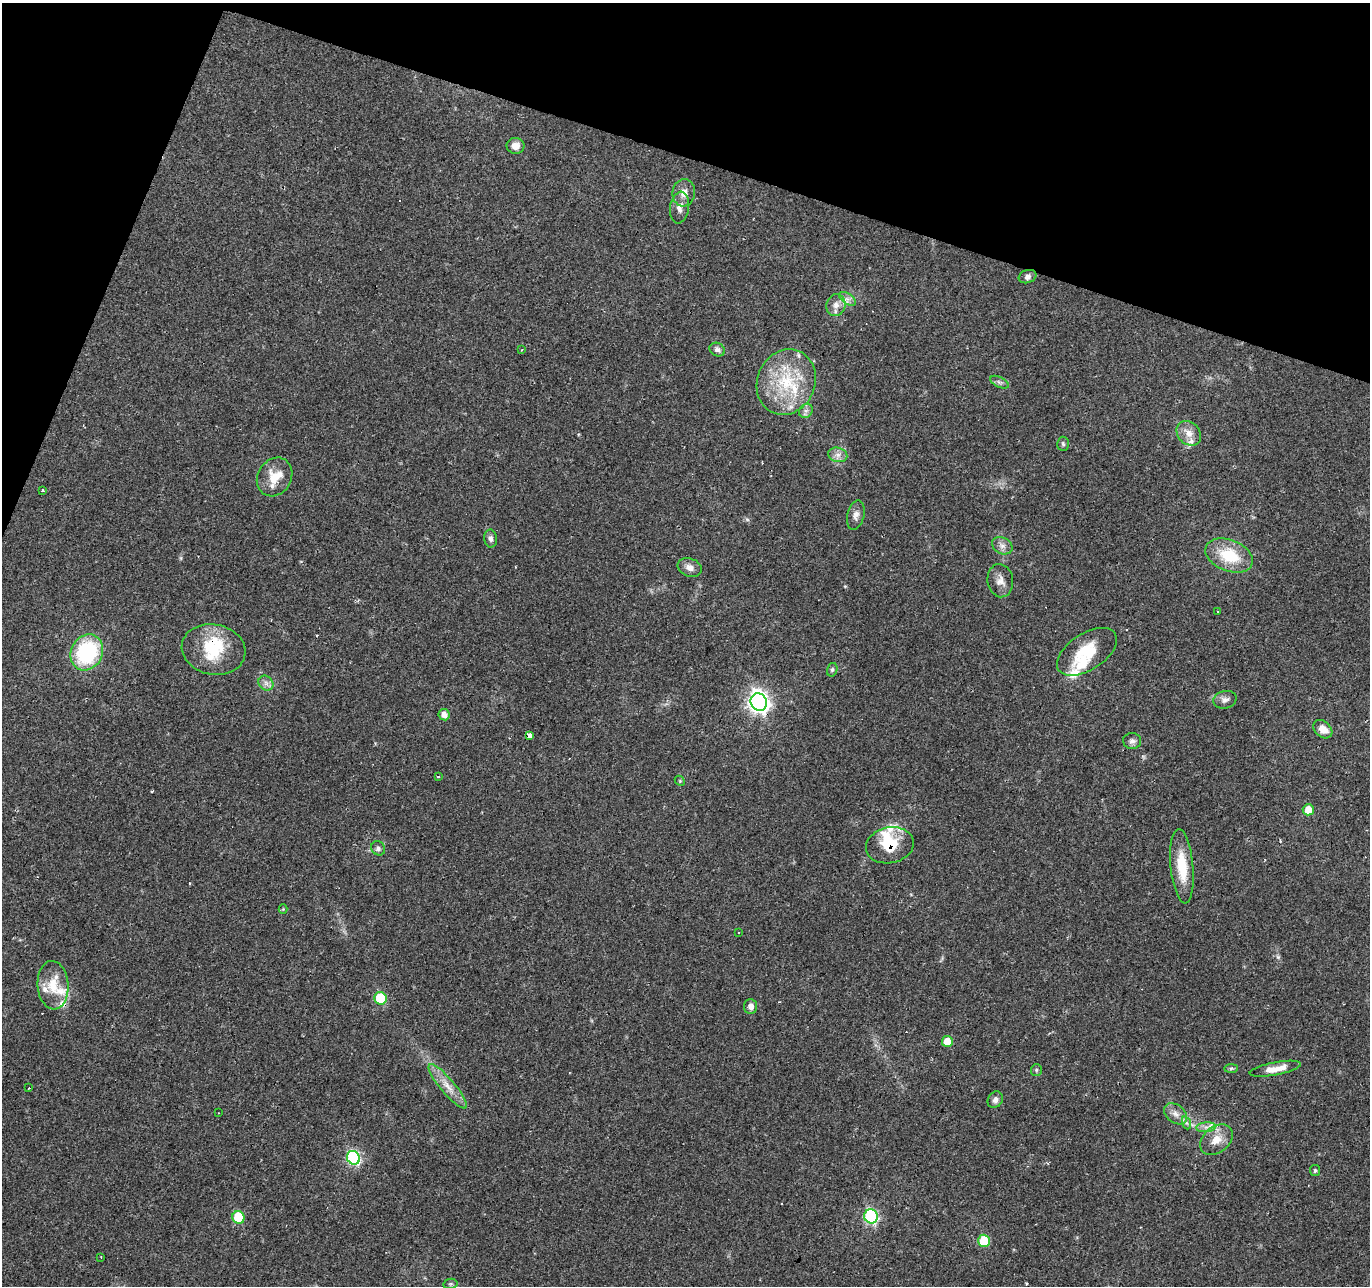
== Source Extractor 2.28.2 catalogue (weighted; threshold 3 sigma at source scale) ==
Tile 2 of 4 x 4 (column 2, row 1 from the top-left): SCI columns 1369-2736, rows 4060-5343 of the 5474 x 5616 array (HDU 1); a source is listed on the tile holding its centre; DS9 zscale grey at full resolution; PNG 1372 x 1288 px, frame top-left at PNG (2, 3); each listed source drawn as its Kron ellipse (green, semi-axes under 4 px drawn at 4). Shown black and unused: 16% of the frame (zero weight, under 2 of 3 exposures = <1% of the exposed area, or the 3 px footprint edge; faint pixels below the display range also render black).
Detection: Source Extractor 2.28.2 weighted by HDU 2 'WHT'; one run over the whole footprint, this tile lists its part. Background 0.066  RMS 0.0056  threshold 0.025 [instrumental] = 3 sigma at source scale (4.5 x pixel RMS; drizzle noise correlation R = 1.50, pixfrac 1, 0.0396/0.0396 arcsec/px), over >= 5 px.
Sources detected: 87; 9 cosmic-ray / hot-pixel residue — neither listed nor drawn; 14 inside a brighter listed object's ellipse — not listed separately; the other 64 listed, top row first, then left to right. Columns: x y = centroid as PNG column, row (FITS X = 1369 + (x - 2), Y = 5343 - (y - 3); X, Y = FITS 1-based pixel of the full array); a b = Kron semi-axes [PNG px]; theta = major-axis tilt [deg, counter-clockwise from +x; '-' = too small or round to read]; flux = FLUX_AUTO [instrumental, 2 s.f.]
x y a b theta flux
515 146 9 8 - 4.1
684 193 14 11 83 4.5
680 208 16 9 81 4.1
1027 277 9 6 19 2.1
847 299 9 5 -35 2.3
836 305 11 9 78 4.2
522 350 3 3 - 1.4
717 350 8 6 -27 2.3
786 382 33 29 67 35
999 382 10 5 -26 1.7
806 411 7 6 - 1.8
1189 433 13 11 -46 5.4
1063 444 7 5 -86 1.1
838 455 10 7 -14 2.8
275 477 20 16 58 12
42 490 3 3 - 0.81
856 515 15 8 76 3.3
491 539 9 6 -81 1.9
1002 546 11 8 -27 3
1229 556 25 15 -21 22
690 567 12 9 -19 3.3
1000 581 16 13 -81 4.5
1217 611 3 3 - 0.8
214 650 32 25 -11 25
87 652 18 15 61 52
1087 652 34 18 33 20
832 670 7 5 75 1.1
266 683 8 6 -46 2.1
1225 700 12 8 14 2.8
759 702 9 8 - 310
444 715 6 5 - 3.8
1323 729 11 7 -42 5
529 736 4 3 - 21
1132 741 9 8 - 2
438 777 4 3 - 1.7
680 781 6 4 -47 0.64
1308 810 5 5 - 6.1
890 845 24 18 12 17
378 848 7 6 - 1.7
1182 866 37 11 -85 17
283 909 4 4 - 0.54
738 932 2 2 - 0.48
53 985 24 15 -86 13
380 998 6 6 - 27
751 1006 7 6 - 2.8
947 1041 5 5 - 8.7
1231 1068 7 4 1 0.99
1275 1069 26 6 11 7.5
1036 1070 6 5 - 0.87
448 1086 28 7 -50 7.4
29 1088 2 2 - 0.39
995 1100 9 7 57 2.2
218 1113 3 2 - 0.37
1175 1114 13 9 -37 3.9
1187 1123 7 4 -70 1.1
1206 1127 10 5 4 2.3
1216 1140 18 13 40 7.9
353 1158 7 6 - 83
1315 1170 6 5 - 1
871 1216 7 6 - 82
238 1217 6 6 - 24
984 1241 6 6 - 23
101 1257 3 2 - 0.42
450 1284 7 5 11 0.98
Overlapping masked pixels (flux is a lower limit): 4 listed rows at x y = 214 650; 759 702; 529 736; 890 845